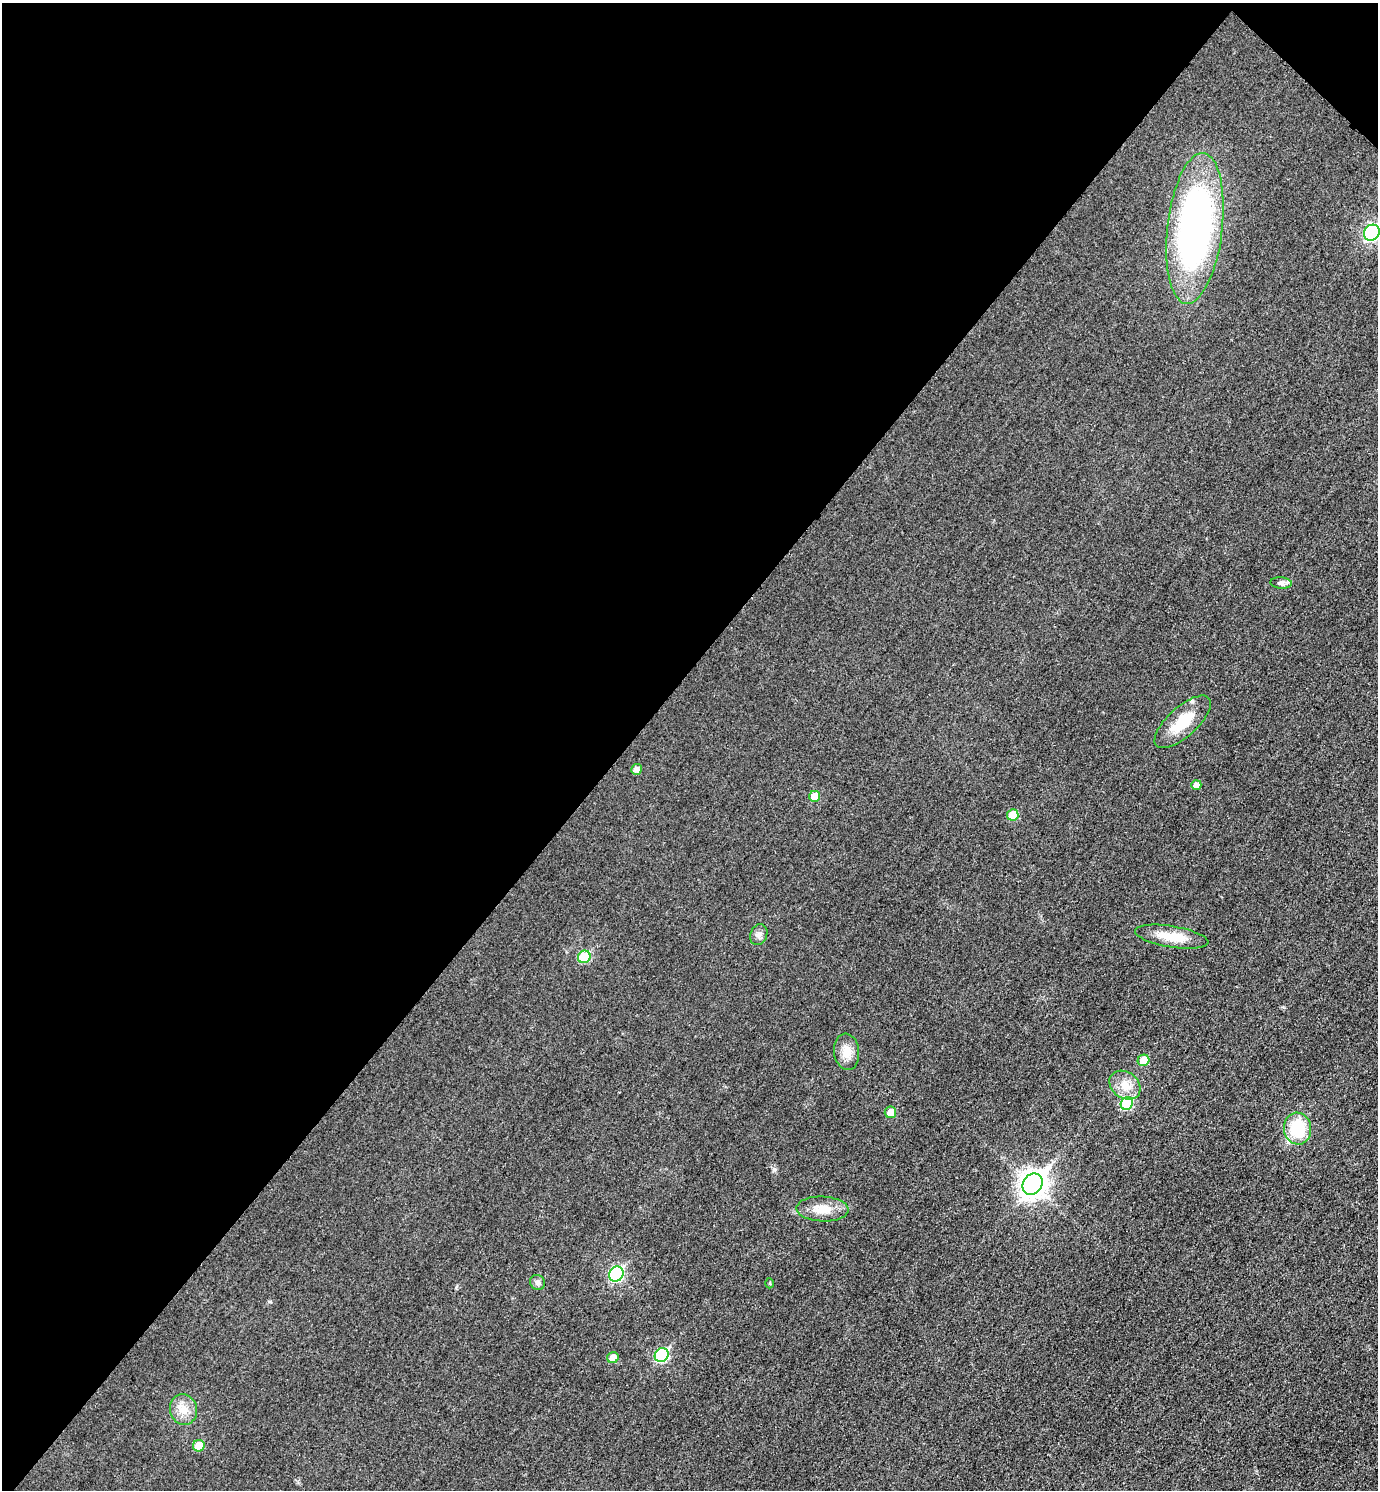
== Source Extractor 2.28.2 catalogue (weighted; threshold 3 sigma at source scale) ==
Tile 2 of 4 x 4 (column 2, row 1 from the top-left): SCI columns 1551-2926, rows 4484-5971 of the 5996 x 5995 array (HDU 1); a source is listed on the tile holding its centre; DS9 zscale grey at full resolution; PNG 1380 x 1492 px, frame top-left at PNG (2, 3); each listed source drawn as its Kron ellipse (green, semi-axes under 4 px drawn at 4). Shown black and unused: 46% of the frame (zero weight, under 3 of 4 exposures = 2% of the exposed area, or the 3 px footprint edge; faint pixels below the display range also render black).
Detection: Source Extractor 2.28.2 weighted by HDU 2 'WHT'; one run over the whole footprint, this tile lists its part. Background 0.0261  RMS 0.0063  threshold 0.0282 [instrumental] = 3 sigma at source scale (4.5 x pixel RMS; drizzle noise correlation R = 1.50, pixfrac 1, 0.05/0.05 arcsec/px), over >= 5 px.
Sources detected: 26; all 26 listed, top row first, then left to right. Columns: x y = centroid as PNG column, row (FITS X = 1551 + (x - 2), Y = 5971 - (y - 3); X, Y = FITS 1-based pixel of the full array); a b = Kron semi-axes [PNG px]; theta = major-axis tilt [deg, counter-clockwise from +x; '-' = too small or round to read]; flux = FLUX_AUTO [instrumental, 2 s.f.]
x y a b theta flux
1195 228 76 27 83 240
1372 233 8 7 - 120
1281 583 11 5 -5 2
1183 722 35 14 42 20
636 769 5 5 - 3.2
1196 785 5 5 - 3.4
815 796 5 5 - 10
1013 815 6 5 - 13
759 935 11 8 69 2.8
1172 937 37 10 -9 15
584 957 6 6 - 20
847 1052 18 12 -83 7.9
1144 1060 6 5 - 11
1125 1085 17 13 -37 8.6
1127 1103 6 6 - 33
890 1112 6 5 - 6.6
1298 1128 16 13 -81 28
1032 1184 11 9 51 600
823 1209 26 12 -3 11
616 1274 8 7 - 87
538 1282 8 7 - 2.1
770 1283 5 3 - 0.66
662 1355 7 6 - 51
613 1358 6 5 - 7.7
183 1410 15 13 -74 8
199 1446 6 5 - 10
Isophote crosses this tile's border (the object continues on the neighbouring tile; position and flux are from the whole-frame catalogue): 1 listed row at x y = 1372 233
Unlisted compact peaks at least as high as the median listed source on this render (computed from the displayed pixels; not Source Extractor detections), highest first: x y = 774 1169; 270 1302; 456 1287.